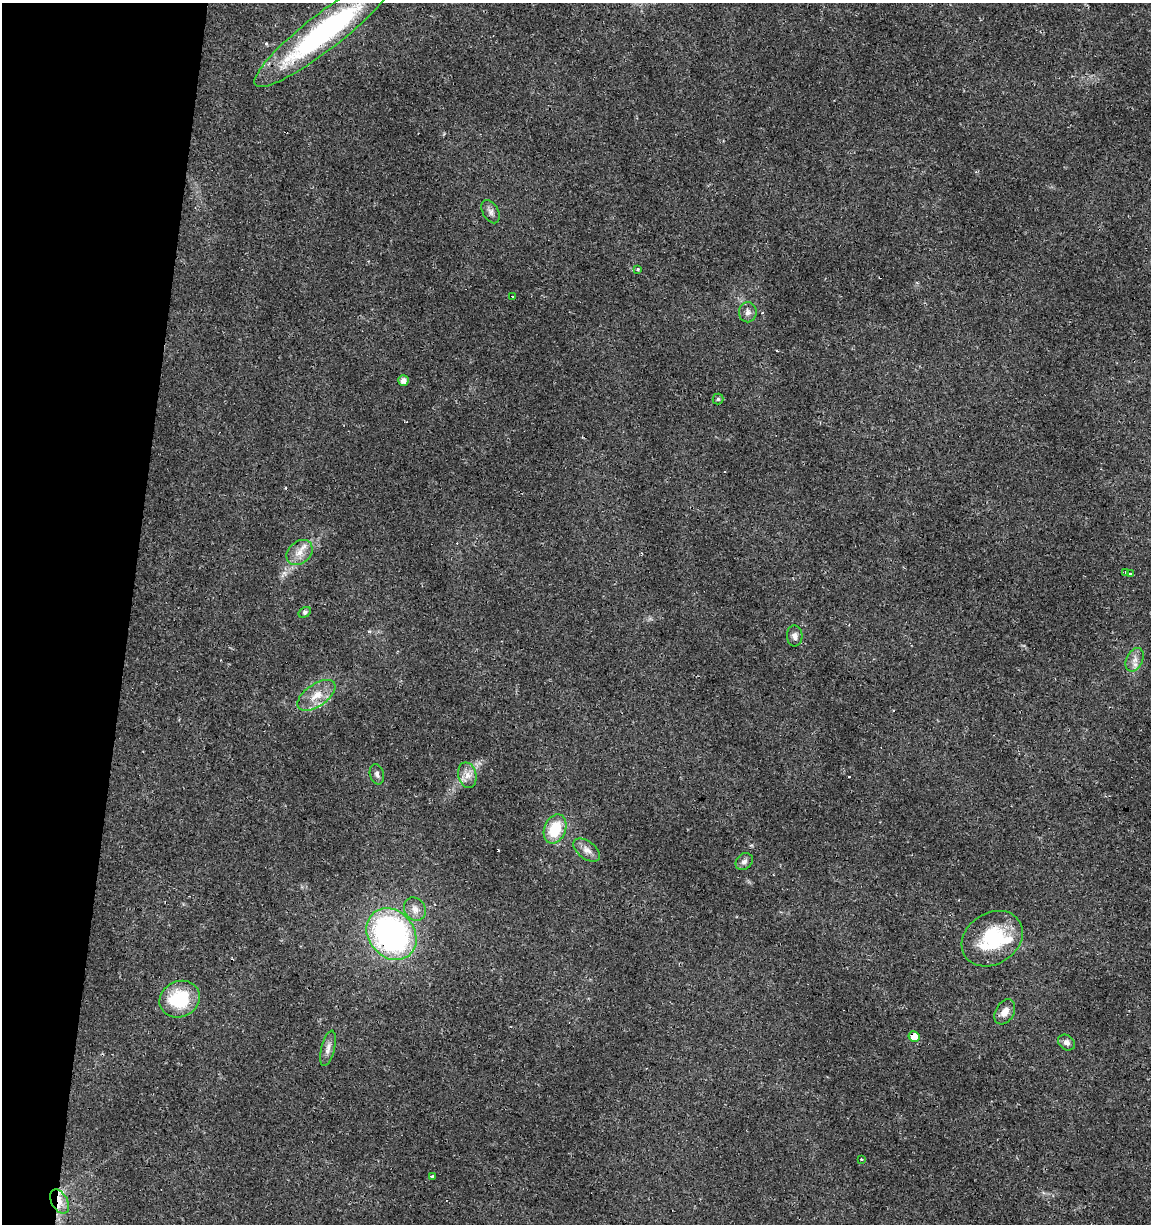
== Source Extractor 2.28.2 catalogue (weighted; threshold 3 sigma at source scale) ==
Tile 9 of 4 x 4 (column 1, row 3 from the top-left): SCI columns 288-1436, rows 1223-2444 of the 5107 x 4898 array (HDU 1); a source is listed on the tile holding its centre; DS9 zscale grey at full resolution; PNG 1153 x 1226 px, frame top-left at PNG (2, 3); each listed source drawn as its Kron ellipse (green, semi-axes under 4 px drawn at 4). Shown black and unused: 11% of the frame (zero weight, under 2 of 3 exposures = <1% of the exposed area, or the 3 px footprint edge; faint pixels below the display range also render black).
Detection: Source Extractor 2.28.2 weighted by HDU 2 'WHT'; one run over the whole footprint, this tile lists its part. Background 0.0135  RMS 0.0032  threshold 0.0142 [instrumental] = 3 sigma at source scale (4.5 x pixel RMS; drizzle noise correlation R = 1.50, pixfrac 1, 0.0396/0.0396 arcsec/px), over >= 5 px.
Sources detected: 43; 10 cosmic-ray / hot-pixel residue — neither listed nor drawn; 3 inside a brighter listed object's ellipse — not listed separately; the other 30 listed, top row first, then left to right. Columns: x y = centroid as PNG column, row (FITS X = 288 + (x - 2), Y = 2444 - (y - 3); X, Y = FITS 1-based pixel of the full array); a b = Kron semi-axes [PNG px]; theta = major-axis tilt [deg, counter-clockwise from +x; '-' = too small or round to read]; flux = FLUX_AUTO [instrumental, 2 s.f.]
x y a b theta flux
324 31 87 18 38 63
490 212 12 7 -62 1.5
638 269 4 3 - 0.37
513 297 2 2 - 0.27
748 312 10 9 - 1.5
403 381 5 5 - 2
718 399 5 5 - 0.49
300 552 14 11 42 3.5
1125 572 3 3 - 0.86
1130 573 3 3 - 1.5
305 612 7 5 32 0.72
795 636 10 8 -87 1.4
1135 660 12 8 64 2.1
316 695 22 11 35 5.1
377 774 10 7 -73 1.1
467 775 13 9 -76 2.5
555 829 15 10 67 10
587 850 15 8 -37 2.2
744 862 9 7 44 1.2
415 909 12 10 -54 2.3
391 934 28 23 -50 90
992 939 32 25 32 20
180 999 21 17 26 17
1005 1012 13 9 59 2.6
914 1037 5 5 - 5.3
1066 1042 9 7 -39 1.4
328 1048 18 6 76 1.9
861 1159 3 2 - 0.26
432 1177 4 3 - 1.1
59 1202 13 8 -61 3.2
Overlapping masked pixels (flux is a lower limit): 3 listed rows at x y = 391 934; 914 1037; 59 1202